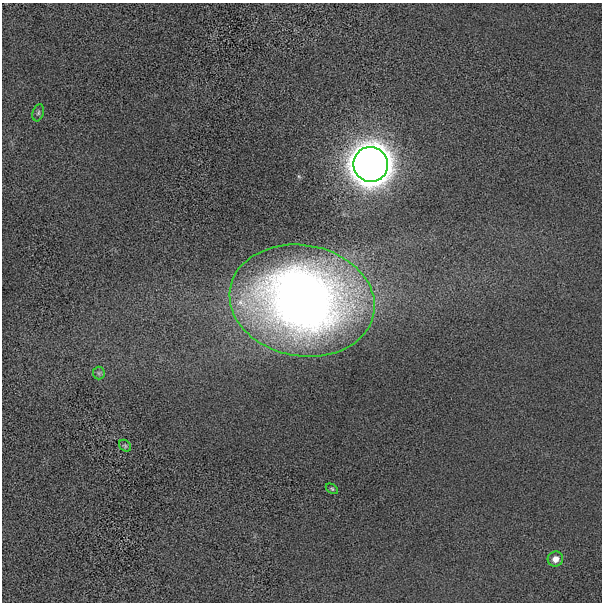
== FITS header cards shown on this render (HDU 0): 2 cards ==
NAXIS1  =                  600 / length of data axis 1
NAXIS2  =                  600 / length of data axis 2

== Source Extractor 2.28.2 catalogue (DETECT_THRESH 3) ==
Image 600 x 600 px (HDU 0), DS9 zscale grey, 1 PNG px = 1 image px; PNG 604 x 604 px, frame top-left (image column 1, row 600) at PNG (2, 3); each listed source drawn as its Kron ellipse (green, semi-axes under 4 px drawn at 4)
Background 1.61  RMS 450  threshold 1340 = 3 sigma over >= 5 px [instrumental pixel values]
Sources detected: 7; all 7 listed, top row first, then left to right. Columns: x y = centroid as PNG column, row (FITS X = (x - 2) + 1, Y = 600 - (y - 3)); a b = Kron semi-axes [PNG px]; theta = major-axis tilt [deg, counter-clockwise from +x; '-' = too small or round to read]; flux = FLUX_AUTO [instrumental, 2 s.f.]
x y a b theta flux
38 113 9 5 72 7.1e+04
371 164 17 17 - 6.8e+07
302 301 73 55 -10 3.0e+07
99 373 6 6 - 6.2e+04
125 446 7 5 -43 4.9e+04
332 489 7 4 -30 4.5e+04
555 559 8 7 - 2.1e+05